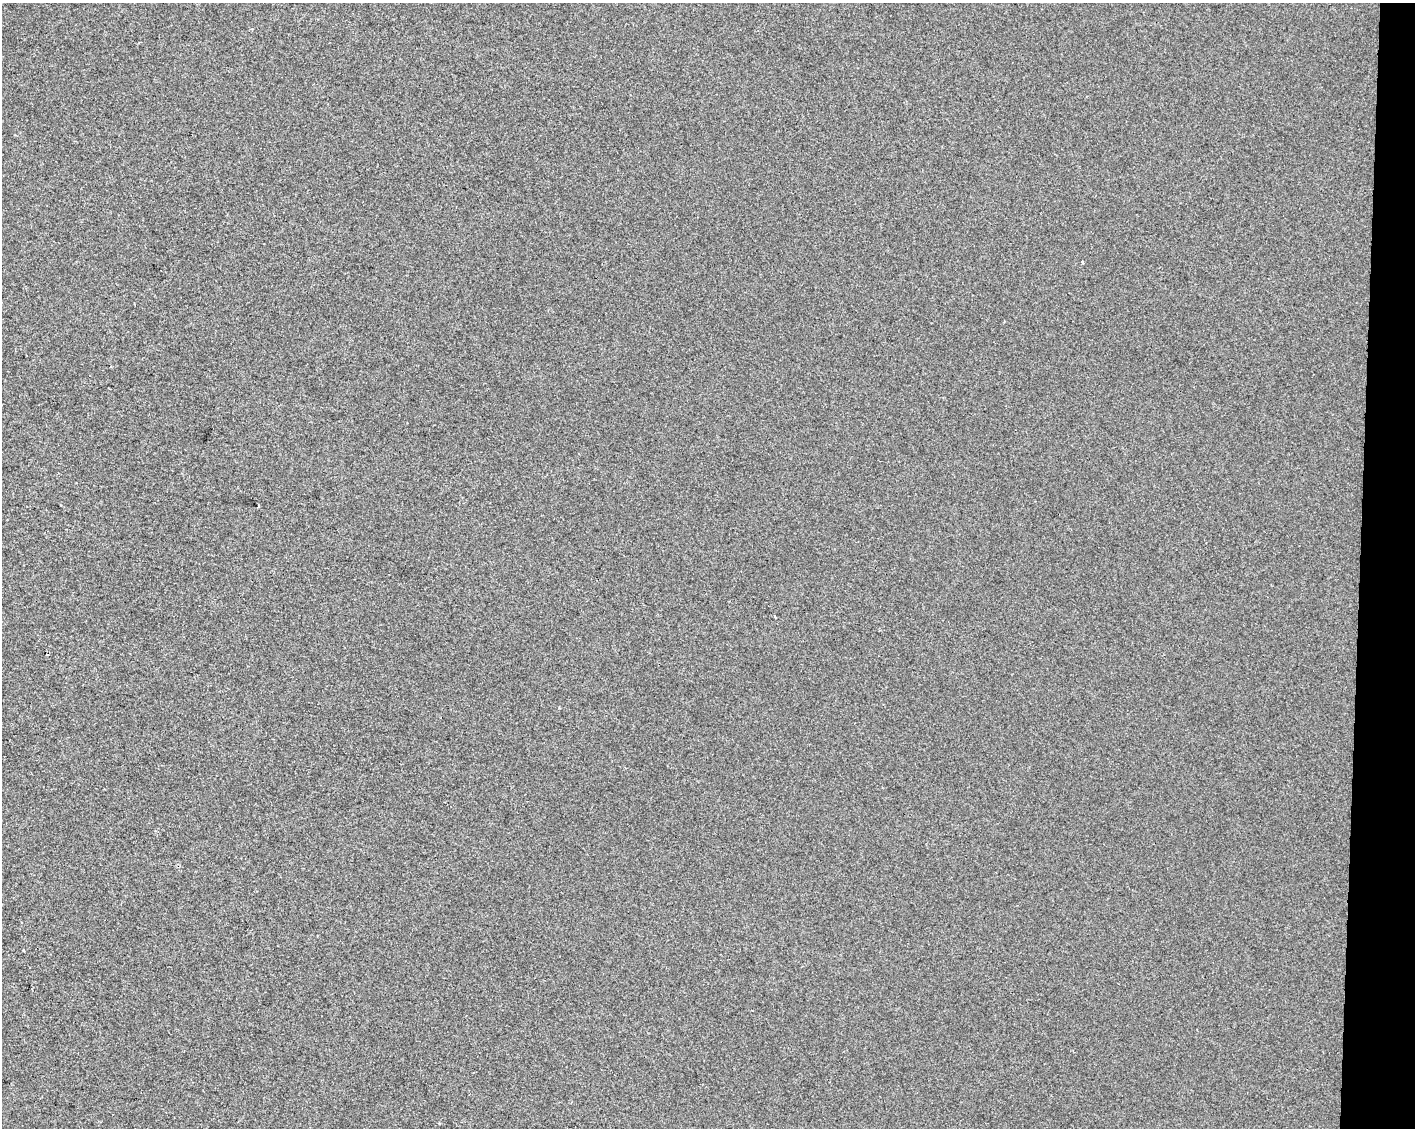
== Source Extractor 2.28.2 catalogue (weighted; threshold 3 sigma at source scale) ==
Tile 6 of 3 x 4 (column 3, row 2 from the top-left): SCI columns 3111-4523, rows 2255-3380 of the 4750 x 4514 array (HDU 1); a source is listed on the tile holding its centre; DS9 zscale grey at full resolution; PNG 1417 x 1130 px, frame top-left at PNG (2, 3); no overlay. Shown black and unused: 4% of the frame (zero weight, under 2 of 3 exposures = <1% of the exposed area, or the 3 px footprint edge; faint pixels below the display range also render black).
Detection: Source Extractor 2.28.2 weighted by HDU 2 'WHT'; one run over the whole footprint, this tile lists its part. Background 8.29e-04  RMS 0.0059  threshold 0.0267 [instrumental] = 3 sigma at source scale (4.5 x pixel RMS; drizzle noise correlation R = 1.50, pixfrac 1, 0.0396/0.0396 arcsec/px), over >= 5 px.
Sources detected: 4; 2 cosmic-ray / hot-pixel residue — not listed; the other 2 listed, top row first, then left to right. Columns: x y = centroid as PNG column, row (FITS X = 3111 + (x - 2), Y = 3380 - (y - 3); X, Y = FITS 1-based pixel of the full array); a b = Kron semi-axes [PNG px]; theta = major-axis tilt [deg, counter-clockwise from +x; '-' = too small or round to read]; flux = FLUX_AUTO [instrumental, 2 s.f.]
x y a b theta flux
1082 262 4 3 - 1.3
774 616 3 3 - 1